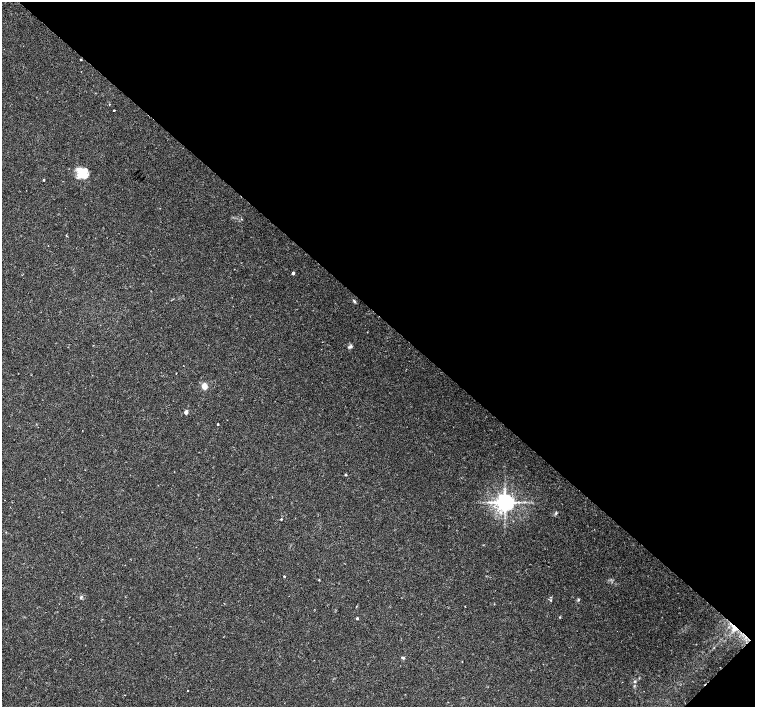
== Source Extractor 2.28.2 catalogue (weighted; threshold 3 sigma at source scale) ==
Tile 8 of 4 x 4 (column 4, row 2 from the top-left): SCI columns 4517-6021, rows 2982-4390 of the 6026 x 6026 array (HDU 1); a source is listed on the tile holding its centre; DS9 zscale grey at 2 x 2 block average (1 PNG px = mean of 2 x 2 image px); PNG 757 x 709 px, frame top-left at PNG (2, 2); no overlay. Shown black and unused: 45% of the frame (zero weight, under 2 of 3 exposures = <1% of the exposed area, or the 3 px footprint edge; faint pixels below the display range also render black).
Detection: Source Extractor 2.28.2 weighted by HDU 2 'WHT'; one run over the whole footprint, this tile lists its part. Background 0.0334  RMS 0.0036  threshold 0.0161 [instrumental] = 3 sigma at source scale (4.5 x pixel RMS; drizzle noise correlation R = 1.50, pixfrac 1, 0.0396/0.0396 arcsec/px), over >= 5 px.
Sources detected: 28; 1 cosmic-ray / hot-pixel residue — not listed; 2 inside a brighter listed object's ellipse — not listed separately; the other 25 listed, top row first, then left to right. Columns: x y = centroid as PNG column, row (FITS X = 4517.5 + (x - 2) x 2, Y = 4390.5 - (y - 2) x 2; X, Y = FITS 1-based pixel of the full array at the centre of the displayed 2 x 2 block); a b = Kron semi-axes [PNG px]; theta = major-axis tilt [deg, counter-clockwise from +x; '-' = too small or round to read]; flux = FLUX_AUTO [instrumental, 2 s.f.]
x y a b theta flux
114 110 2 2 - 0.94
82 175 15 8 4 9.7
44 180 2 2 - 0.71
293 273 2 2 - 3.2
354 301 5 3 - 1.1
350 346 7 3 32 1.5
176 373 2 2 - 0.51
204 386 4 4 - 8.5
186 412 3 2 - 6.1
218 424 2 2 - 0.98
346 475 2 2 - 1
505 502 4 4 - 640
556 513 4 3 - 1
281 519 2 2 - 0.79
284 576 2 2 - 0.62
319 580 2 2 - 0.49
81 597 5 3 - 1.1
551 600 3 2 - 0.51
578 600 4 2 - 0.67
465 606 2 2 - 0.45
560 617 3 2 - 0.63
357 618 2 2 - 1.3
403 658 4 3 - 1.3
635 681 4 3 - 0.86
188 690 2 2 - 0.41